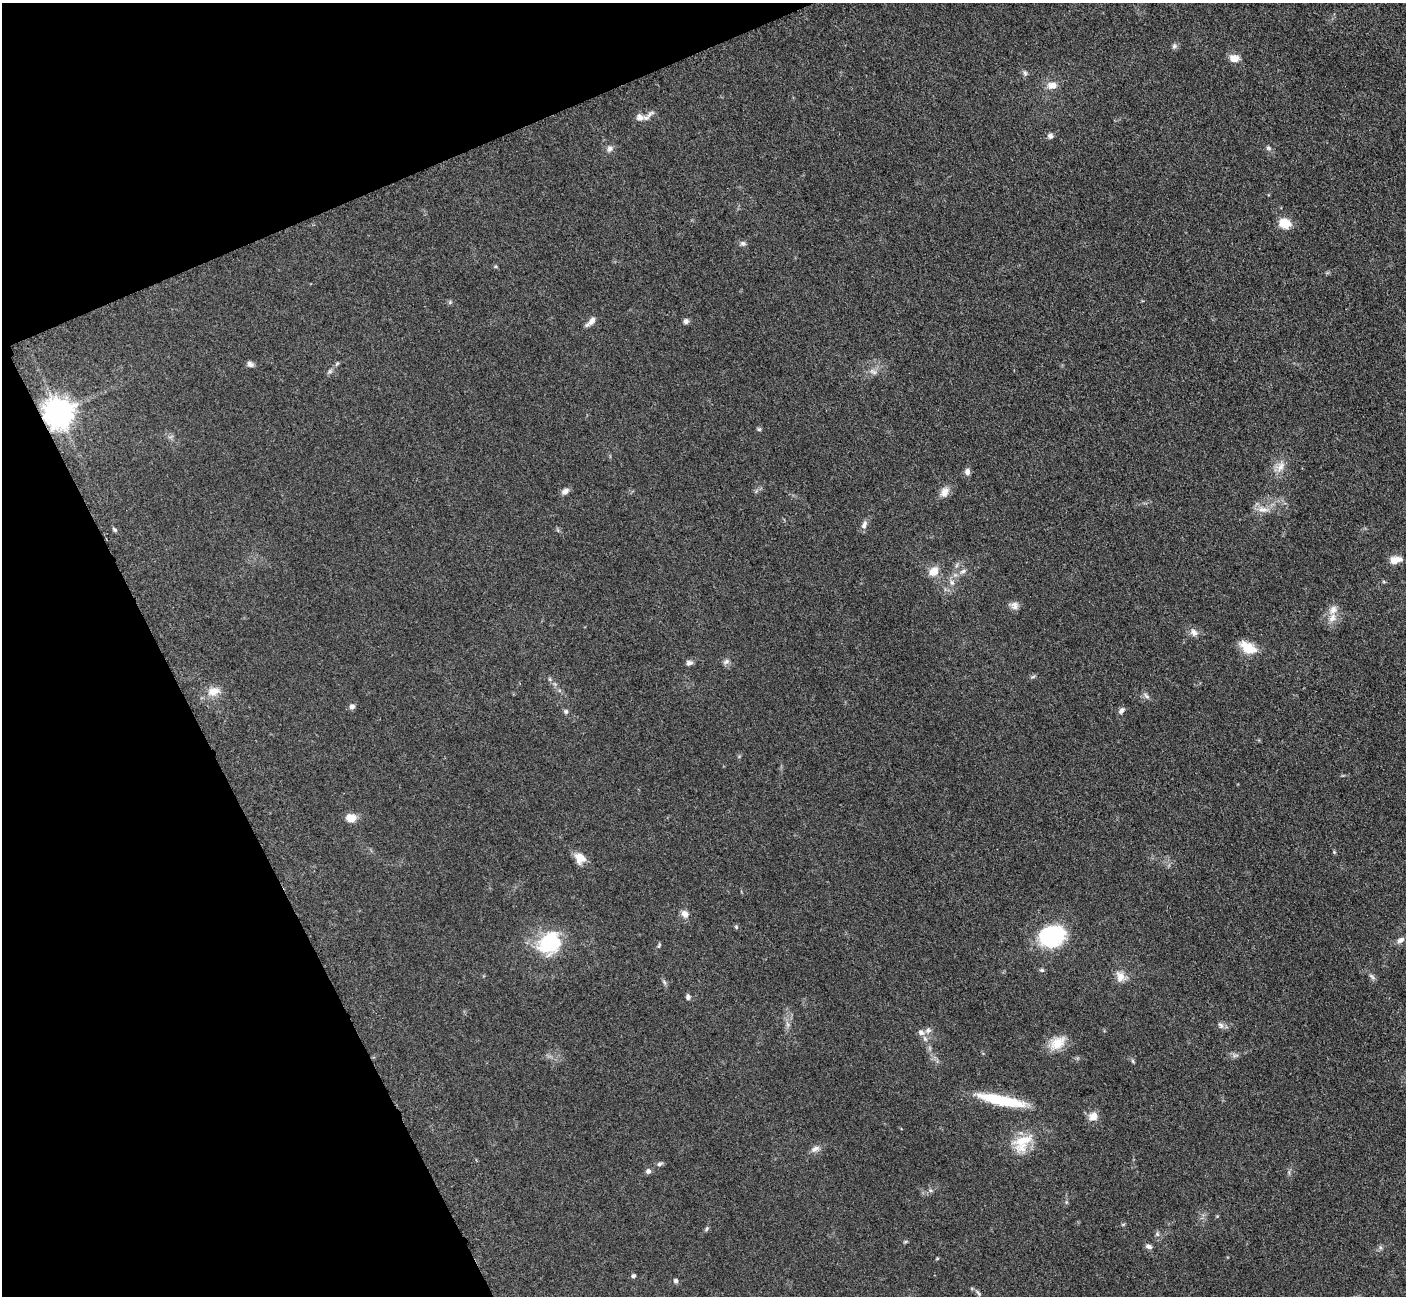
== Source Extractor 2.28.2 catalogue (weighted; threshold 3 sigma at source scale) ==
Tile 5 of 4 x 4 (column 1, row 2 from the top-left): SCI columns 19-1422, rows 2885-4178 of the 5699 x 5661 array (HDU 1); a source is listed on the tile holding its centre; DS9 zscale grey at full resolution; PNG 1408 x 1298 px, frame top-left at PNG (2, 3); no overlay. Shown black and unused: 21% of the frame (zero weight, under 3 of 5 exposures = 4% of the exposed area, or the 3 px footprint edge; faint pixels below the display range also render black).
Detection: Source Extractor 2.28.2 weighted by HDU 2 'WHT'; one run over the whole footprint, this tile lists its part. Background 0.0521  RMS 0.0055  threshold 0.0249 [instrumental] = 3 sigma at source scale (4.5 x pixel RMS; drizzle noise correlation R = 1.50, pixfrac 1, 0.05/0.05 arcsec/px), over >= 5 px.
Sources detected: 73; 3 inside a brighter listed object's ellipse — not listed separately; the other 70 listed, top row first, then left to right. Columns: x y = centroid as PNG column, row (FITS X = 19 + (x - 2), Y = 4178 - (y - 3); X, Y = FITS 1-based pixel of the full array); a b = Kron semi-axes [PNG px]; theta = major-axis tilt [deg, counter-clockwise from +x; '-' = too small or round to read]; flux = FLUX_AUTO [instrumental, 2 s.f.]
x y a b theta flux
1174 46 7 6 - 1.4
1234 58 11 8 0 4.9
1025 73 8 6 -74 1.3
1052 85 15 10 3 4.5
640 117 12 10 -27 3.3
1050 136 7 6 - 1.6
1268 148 8 5 -27 1.2
609 149 8 7 - 2
1285 223 12 10 -12 9.8
743 243 8 6 -3 1.5
450 302 5 5 - 0.76
591 321 16 6 47 3.3
686 321 7 6 - 1.6
250 364 8 6 -38 1.9
873 372 11 5 -30 1.9
59 413 9 8 - 770
759 429 5 5 - 0.88
1280 467 17 9 71 5
967 472 8 6 -84 2.3
565 491 9 7 34 2.3
944 492 14 10 65 4
1263 509 15 8 1 4.6
864 525 12 7 66 2.4
114 529 6 5 - 1
1395 560 14 8 10 5.5
934 571 11 9 49 6.6
963 571 8 6 18 1.7
952 582 8 6 -47 1.8
1015 606 11 10 - 2.7
1332 618 14 9 58 4.8
1194 632 11 8 -52 2.9
1248 647 19 10 -29 12
726 661 9 6 37 1.6
689 663 8 6 5 1.7
213 691 16 10 13 6
1146 696 10 5 -39 1.5
352 707 7 6 - 1.9
1121 710 9 6 50 1.7
566 711 6 6 - 1.2
351 818 9 8 - 7.4
1334 852 5 5 - 0.59
580 858 12 10 -49 7
685 914 10 8 -63 3.1
736 927 6 4 -49 0.8
1052 936 26 21 17 45
1400 940 11 7 29 2.7
549 942 26 21 43 35
659 946 8 4 64 0.81
1042 970 6 5 - 0.97
1120 976 17 11 -85 5
1372 977 10 5 -45 1.5
688 997 7 5 -83 1.5
1221 1025 10 5 -51 1.7
921 1032 9 7 -39 2.6
1058 1043 22 14 35 9.5
1235 1055 10 4 13 1.3
1133 1061 6 4 -70 0.72
1001 1100 55 10 -12 26
1093 1116 12 11 - 4.5
1022 1143 30 19 47 15
815 1149 13 7 26 2.7
660 1164 9 5 19 1.3
648 1171 6 6 - 1.7
706 1229 7 4 52 0.93
905 1242 6 4 19 0.65
1149 1246 9 6 -14 1.7
937 1259 5 3 - 0.53
633 1276 5 5 - 1.1
676 1281 6 5 - 1.3
978 1293 11 3 -60 1.1
Overlapping masked pixels (flux is a lower limit): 1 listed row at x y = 59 413